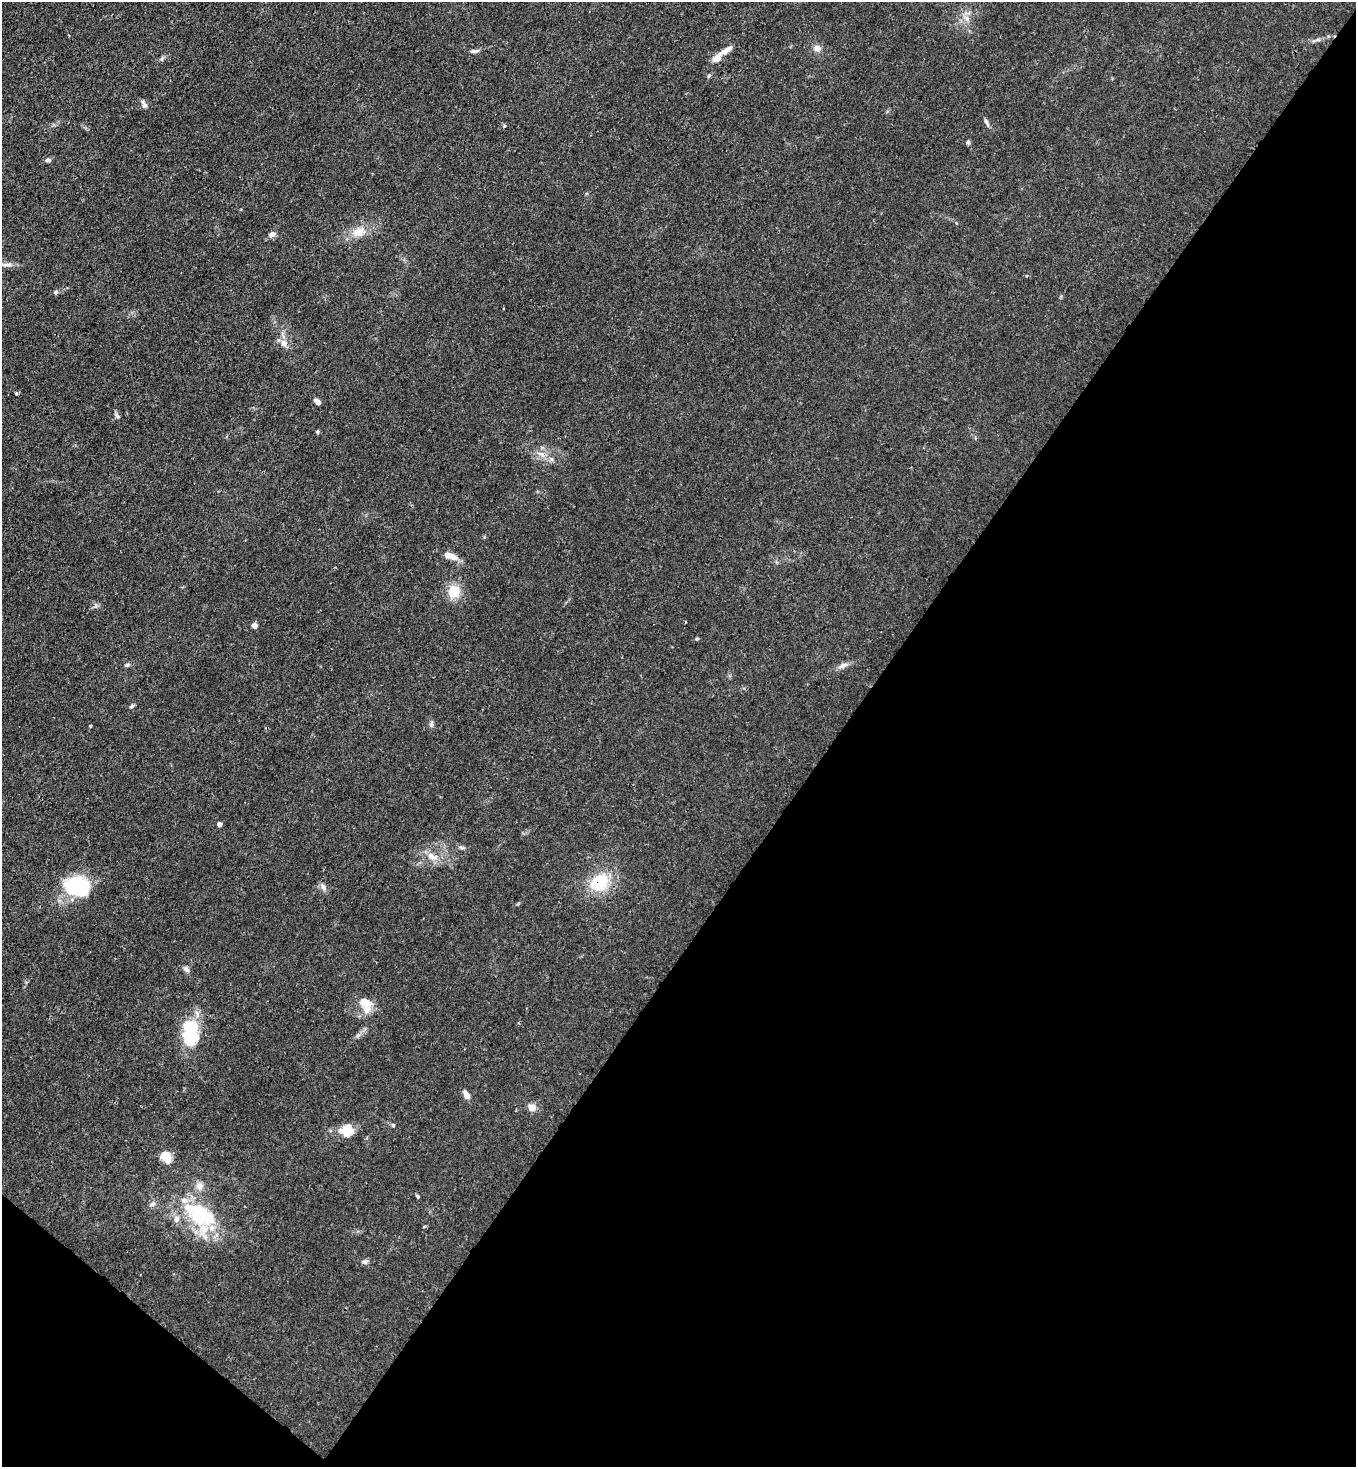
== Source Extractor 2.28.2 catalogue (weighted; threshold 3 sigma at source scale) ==
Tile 15 of 4 x 4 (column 3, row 4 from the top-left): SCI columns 3071-4424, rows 61-1525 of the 6003 x 5980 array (HDU 1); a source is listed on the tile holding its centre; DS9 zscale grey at full resolution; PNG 1358 x 1469 px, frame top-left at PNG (2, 2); no overlay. Shown black and unused: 40% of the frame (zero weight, under 3 of 4 exposures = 7% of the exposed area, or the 3 px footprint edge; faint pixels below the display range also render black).
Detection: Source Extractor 2.28.2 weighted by HDU 2 'WHT'; one run over the whole footprint, this tile lists its part. Background 0.0202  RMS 0.0028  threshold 0.0128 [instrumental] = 3 sigma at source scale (4.5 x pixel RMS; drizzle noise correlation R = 1.50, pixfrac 1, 0.05/0.05 arcsec/px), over >= 5 px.
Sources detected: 55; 4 inside a brighter object's white glare — not listed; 4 inside a brighter listed object's ellipse — not listed separately; the other 47 listed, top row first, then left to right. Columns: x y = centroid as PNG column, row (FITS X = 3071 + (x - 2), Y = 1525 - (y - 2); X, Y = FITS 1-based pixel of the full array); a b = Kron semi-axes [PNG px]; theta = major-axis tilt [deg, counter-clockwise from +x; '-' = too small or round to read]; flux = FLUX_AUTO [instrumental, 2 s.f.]
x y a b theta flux
967 18 9 4 -81 1.1
817 48 10 9 - 1.4
726 50 19 6 32 2.4
474 51 10 5 -1 0.82
144 106 8 7 - 0.89
986 122 11 4 -65 0.77
504 126 5 3 - 0.29
968 142 6 5 - 0.5
48 160 7 5 1 0.72
956 223 4 3 - 0.29
358 232 18 12 25 4
272 234 9 7 30 1.1
6 264 22 4 -2 1.6
56 292 5 5 - 0.61
284 343 12 8 -56 1.8
17 393 4 3 - 0.65
317 401 8 5 -37 1.1
117 416 9 4 -52 0.62
317 432 5 4 - 0.38
449 556 17 7 -17 3.1
454 591 15 14 - 5.5
254 626 4 4 - 2.1
697 639 5 4 - 0.35
127 665 6 4 2 0.45
843 665 15 6 23 1.4
132 706 7 5 39 0.58
431 724 9 5 82 0.68
90 726 4 3 - 0.27
219 824 4 4 - 1.7
462 848 7 4 -18 0.51
432 856 15 9 -29 3
599 882 23 18 38 12
77 887 27 19 -20 21
323 887 10 6 -65 1.1
186 969 10 6 -51 0.85
365 1003 19 13 -55 5
191 1026 22 13 1 7.4
466 1095 10 6 -57 1.6
532 1107 10 9 - 1.7
393 1125 5 5 - 0.35
346 1131 18 15 1 4.6
166 1157 11 9 -47 4.9
199 1186 11 10 - 1.9
418 1196 5 4 - 0.37
152 1204 10 6 31 0.91
195 1209 42 23 -7 16
365 1262 9 5 -3 0.72
Overlapping masked pixels (flux is a lower limit): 1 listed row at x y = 599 882
Isophote crosses this tile's border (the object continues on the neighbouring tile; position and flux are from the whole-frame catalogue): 1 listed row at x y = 6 264